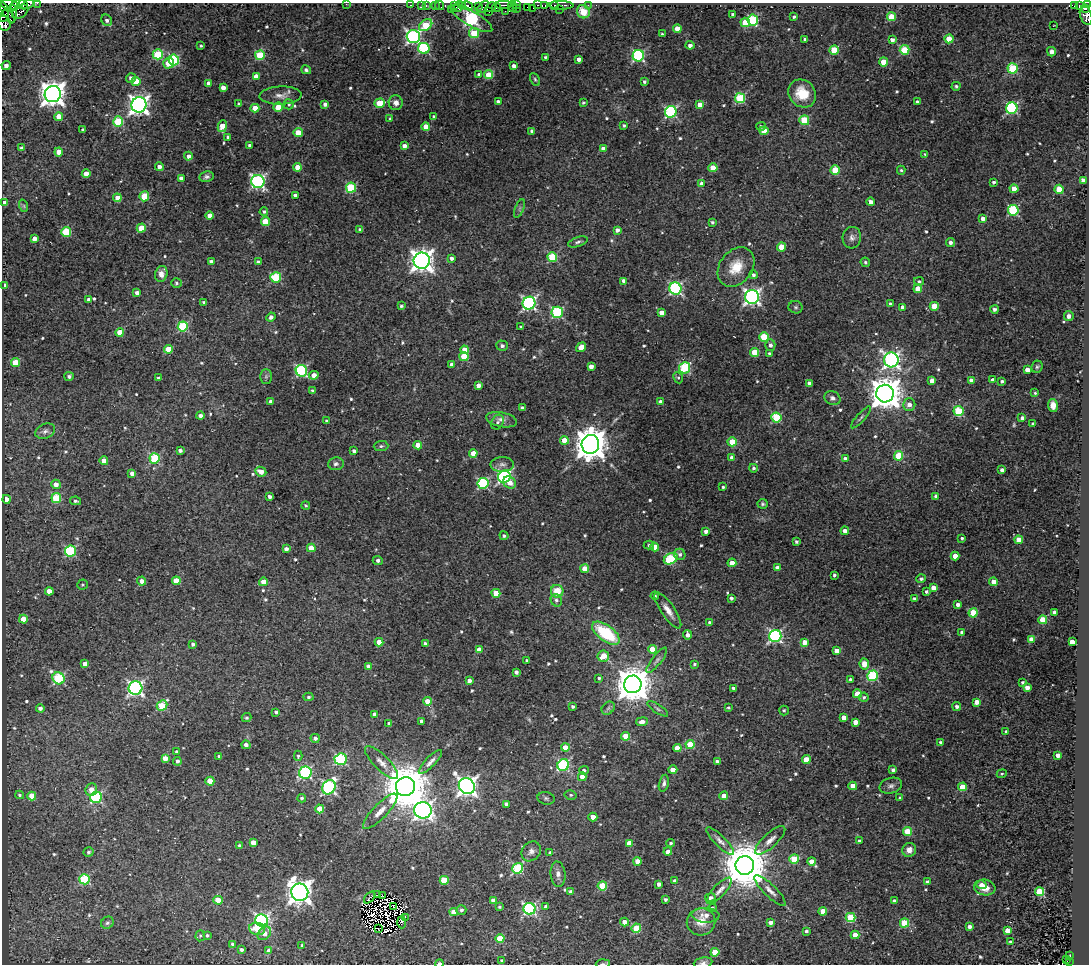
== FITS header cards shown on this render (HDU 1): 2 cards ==
NAXIS1  =                 1087
NAXIS2  =                  962

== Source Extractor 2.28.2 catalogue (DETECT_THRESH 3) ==
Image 1087 x 962 px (HDU 1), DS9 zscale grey, 1 PNG px = 1 image px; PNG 1091 x 966 px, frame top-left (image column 1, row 962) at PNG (2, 3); each listed source drawn as its Kron ellipse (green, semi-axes under 4 px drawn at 4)
Background 0.33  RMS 0.026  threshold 0.0778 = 3 sigma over >= 5 px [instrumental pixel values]
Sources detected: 656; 8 with non-positive FLUX_AUTO (blend fragments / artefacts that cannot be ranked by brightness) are neither listed nor drawn; of the other 648, the 500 brightest by FLUX_AUTO listed and drawn (148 fainter detections omitted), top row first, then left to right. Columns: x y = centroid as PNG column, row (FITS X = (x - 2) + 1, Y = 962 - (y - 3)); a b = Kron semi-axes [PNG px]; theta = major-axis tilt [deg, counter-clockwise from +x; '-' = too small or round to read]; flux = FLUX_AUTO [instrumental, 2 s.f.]
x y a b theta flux
37 3 2 2 - 38
17 4 10 4 36 450
23 4 5 3 - 430
28 4 6 3 32 490
346 4 2 2 - 65
10 5 9 4 -10 740
411 5 3 2 - 18
422 5 4 3 - 8.2
435 5 2 2 - 7.8
439 5 5 2 - 11
462 5 4 3 - 320
504 5 8 3 0 120
516 5 2 2 - 30
538 5 3 2 - 15
554 5 4 2 - 16
561 5 12 3 -1 55
588 5 2 2 - 8.4
1088 5 2 2 - 11
426 6 3 2 - 6.7
454 6 3 3 - 270
459 6 5 3 - 450
468 6 6 3 -27 270
478 6 4 2 - 19
545 6 4 3 - 250
1075 6 3 2 - 7.9
1079 6 3 3 - 130
483 7 7 4 46 190
491 7 6 4 33 54
497 7 4 3 - 25
512 7 6 2 -70 35
527 7 2 2 - 20
533 8 2 2 - 5.4
1085 8 4 2 - 140
451 9 3 3 - 170
517 9 4 2 - 12
559 9 2 2 - 5.1
505 11 3 2 - 4.6
7 12 12 4 -56 960
20 12 9 6 34 490
489 12 2 2 - 13
583 12 7 6 - 23
12 14 9 3 81 660
733 14 3 3 - 4
1086 15 10 5 -70 130
4 16 6 4 64 320
794 17 3 3 - 3
891 17 4 4 - 49
471 19 24 7 -30 360
107 20 6 5 - 6
753 20 5 5 - 130
745 22 5 4 - 37
4 23 7 6 - 660
426 25 7 5 36 66
1053 26 2 2 - 180
677 29 4 4 - 21
474 33 5 5 - 65
662 34 3 3 - 2.5
413 37 6 6 - 460
805 39 4 3 - 5.3
949 39 4 4 - 50
892 40 4 4 - 7.9
690 45 4 4 - 7.8
201 46 3 3 - 2.6
424 48 6 5 - 180
834 50 4 4 - 59
905 50 5 4 - 76
1051 52 4 4 - 11
158 54 5 5 - 98
260 55 5 4 - 84
638 56 6 5 - 230
545 57 3 3 - 3.1
579 59 4 3 - 9.1
174 60 5 5 - 170
883 62 4 4 - 35
168 63 5 5 - 21
6 65 4 4 - 8.5
514 66 4 4 - 12
1013 68 5 5 - 120
306 70 5 4 - 4.1
479 75 4 4 - 6.1
489 75 4 4 - 57
256 76 4 4 - 13
131 78 5 4 - 7.5
535 79 7 4 -63 2.9
136 81 4 4 - 29
644 82 4 4 - 4
209 83 4 4 - 10
956 86 4 4 - 3.2
223 88 4 4 - 13
802 93 15 13 -45 47
53 94 8 8 - 1900
281 95 21 9 2 16
740 98 5 5 - 130
917 101 3 3 - 4.3
498 102 4 3 - 5.5
379 103 5 4 - 55
396 103 7 7 - 9.3
583 103 4 4 - 2.9
239 104 3 3 - 3
289 104 5 5 - 3.6
325 104 4 4 - 6.9
139 105 7 7 - 990
700 105 4 4 - 22
278 107 4 4 - 36
255 108 4 4 - 33
1012 108 6 5 - 220
671 112 6 5 - 240
59 117 4 4 - 34
434 117 4 3 - 4.2
390 119 4 3 - 2.6
804 120 5 5 - 76
118 121 5 5 - 89
624 125 4 3 - 3.2
222 126 6 4 79 24
761 126 5 4 - 4
426 127 4 4 - 26
83 130 4 3 - 5.7
532 131 4 4 - 6.9
764 131 4 4 - 35
298 133 4 4 - 26
228 137 4 3 - 5
249 145 3 3 - 4.2
404 146 4 4 - 10
21 148 4 3 - 3.6
603 149 4 4 - 17
59 152 4 4 - 23
925 154 4 3 - 2.8
188 156 4 4 - 8.5
159 167 4 4 - 8.3
297 167 4 4 - 27
713 168 4 4 - 36
835 170 5 4 - 64
901 170 4 4 - 2.9
86 174 4 4 - 18
206 177 7 5 11 4.9
181 178 4 4 - 7.2
1083 180 4 4 - 7.7
258 181 6 6 - 400
994 182 3 3 - 4
701 184 4 4 - 10
351 188 5 5 - 110
1014 189 4 4 - 24
1059 189 4 4 - 41
295 195 4 3 - 6
144 196 5 5 - 65
117 198 4 4 - 16
871 202 4 4 - 11
5 203 4 4 - 9.3
24 206 6 4 -72 2.6
519 208 10 3 69 3.5
1013 210 5 5 - 150
264 211 4 4 - 3.6
210 215 4 4 - 15
983 218 4 4 - 9.6
265 221 4 4 - 42
712 222 3 3 - 3.2
141 228 5 4 - 41
360 230 4 3 - 4.9
617 230 4 3 - 9.2
66 232 5 5 - 100
852 238 11 9 83 8.4
34 239 4 4 - 12
578 242 10 4 18 4.7
950 242 4 4 - 6
781 247 4 4 - 40
552 257 5 5 - 89
451 258 4 3 - 6.3
422 261 8 8 - 1500
211 262 4 4 - 8.7
258 262 4 3 - 4.4
865 262 5 4 - 3.8
736 267 21 16 52 42
161 274 8 6 76 13
753 275 4 4 - 4.6
276 277 5 5 - 120
624 281 4 4 - 12
919 281 5 4 - 3.7
176 283 5 5 - 3.3
5 285 4 3 - 12
675 288 6 6 - 270
918 289 4 4 - 29
137 293 4 4 - 7.5
752 297 7 7 - 560
89 300 4 4 - 7.4
204 302 3 3 - 3
529 303 6 6 - 400
890 304 3 3 - 5.7
401 306 3 3 - 2.9
934 306 4 4 - 32
796 307 7 6 - 3.5
903 307 4 3 - 8.3
994 309 4 4 - 5.5
557 312 6 5 - 170
662 313 4 4 - 14
1069 316 5 5 - 10
271 317 5 4 - 6.2
183 326 5 5 - 120
521 327 3 3 - 2.5
120 332 4 4 - 26
764 337 5 4 - 85
770 345 5 5 - 6.1
502 346 6 5 - 4.3
581 347 5 4 - 22
168 349 4 4 - 35
465 350 4 4 - 18
755 352 4 4 - 58
770 354 3 3 - 4.7
464 356 4 4 - 47
891 360 7 7 - 550
16 363 4 4 - 55
452 365 4 4 - 12
591 366 4 4 - 13
1037 367 6 5 - 3.2
685 368 5 5 - 140
1027 370 4 4 - 15
301 371 6 5 - 210
314 375 5 4 - 18
69 376 5 4 - 3.8
266 376 7 6 - 4.2
158 378 3 3 - 2.6
678 378 6 4 -65 3.2
993 380 4 4 - 9.6
932 381 4 4 - 19
972 381 4 4 - 15
1002 381 3 3 - 3.8
809 383 4 3 - 10
478 386 4 4 - 9.4
313 391 3 3 - 4.1
1035 393 4 3 - 2.6
885 394 9 8 - 3600
832 398 8 6 -26 6.7
271 402 4 4 - 14
660 402 4 3 - 6.3
909 405 6 6 - 11
1053 405 6 5 - 16
522 408 4 4 - 7.8
958 411 5 5 - 110
200 416 4 4 - 7.6
861 417 14 4 48 4.6
776 418 5 5 - 110
1022 418 4 3 - 5.8
501 420 15 7 -12 13
327 421 4 3 - 5.8
497 422 8 6 59 4.7
1033 423 3 3 - 2.7
45 431 10 7 23 6.9
564 440 4 4 - 29
732 442 4 4 - 44
590 444 9 8 - 3900
418 445 4 4 - 20
381 446 7 5 1 3.8
180 451 4 3 - 5
354 451 4 3 - 5.9
473 453 4 4 - 19
899 456 5 4 - 68
155 458 5 5 - 120
732 458 4 4 - 8.3
845 459 4 4 - 9.4
104 461 4 4 - 15
336 464 8 6 6 5.2
502 465 12 7 0 8.5
753 468 4 4 - 3.5
1002 470 4 3 - 7.1
261 472 6 4 -25 19
132 473 4 4 - 11
504 477 6 6 - 380
483 483 5 5 - 190
509 483 7 5 -38 17
56 484 5 4 - 14
723 487 3 3 - 2.7
936 496 4 4 - 6
269 497 3 3 - 5.8
56 498 5 5 - 87
6 499 4 4 - 19
75 501 5 4 - 3.7
763 504 5 5 - 3.5
306 505 4 4 - 2.6
706 531 4 4 - 7.7
845 531 4 4 - 10
504 536 4 4 - 3.8
962 538 3 3 - 3.1
1019 540 4 4 - 34
796 542 3 3 - 3.4
649 545 5 4 - 4.1
655 547 4 4 - 21
311 548 4 4 - 26
286 549 4 4 - 7.6
70 551 5 5 - 150
680 554 6 5 - 5.1
955 556 4 4 - 22
671 559 7 5 26 120
378 561 5 4 - 5.9
732 563 4 4 - 31
777 568 4 4 - 14
585 569 4 4 - 25
834 575 3 3 - 3.5
921 579 5 4 - 3.8
142 581 4 4 - 11
176 581 4 4 - 40
263 582 4 4 - 19
994 582 4 4 - 16
82 585 5 5 - 2.9
933 588 4 4 - 14
49 591 4 4 - 20
557 591 6 6 - 34
926 592 3 3 - 3.9
496 593 4 4 - 37
655 596 4 4 - 2.8
731 598 3 3 - 4.4
914 598 4 4 - 4.5
556 600 6 5 - 5.4
958 604 3 3 - 6.8
668 610 21 6 -56 16
1054 612 4 3 - 7.2
973 613 4 4 - 66
23 619 4 4 - 33
1043 620 4 4 - 54
710 623 4 3 - 6.4
962 632 4 3 - 5.6
606 633 16 7 -36 110
687 635 4 4 - 8.8
775 636 6 6 - 320
1032 639 4 4 - 24
379 642 4 4 - 24
804 642 4 4 - 17
1072 642 4 4 - 16
193 644 4 4 - 4.7
425 644 3 3 - 4.6
479 649 4 4 - 17
652 649 4 4 - 32
837 651 4 4 - 20
603 656 6 5 - 33
657 660 15 4 52 6
527 661 3 3 - 3.1
85 664 4 4 - 10
694 664 4 3 - 3.3
864 664 5 4 - 22
369 667 4 4 - 9
516 672 4 4 - 7
873 676 5 5 - 160
59 678 6 5 - 150
599 678 3 3 - 3
851 680 4 3 - 5.6
469 681 4 4 - 9.4
1023 682 3 3 - 3.4
633 684 9 8 - 4800
135 688 7 7 - 470
733 688 3 3 - 4.5
1027 688 4 4 - 13
857 694 4 4 - 28
308 697 5 4 - 3.8
864 697 5 4 - 3.3
427 701 4 4 - 23
976 702 4 4 - 16
162 706 5 4 - 66
573 706 3 3 - 4.3
957 706 4 4 - 6.6
40 708 4 4 - 6.4
608 708 7 5 46 3.8
728 708 3 3 - 2.5
658 709 12 4 -33 4.2
784 710 5 5 - 2.9
276 712 4 4 - 4.2
375 714 4 4 - 11
247 718 5 4 - 2.6
844 718 4 4 - 17
422 721 4 4 - 8.4
642 722 6 4 10 10
855 722 4 4 - 15
389 723 3 3 - 4
1006 732 4 3 - 4.8
626 736 4 4 - 36
315 738 4 4 - 5.3
941 742 3 3 - 4.9
690 744 4 4 - 53
246 745 4 4 - 7.6
565 747 4 4 - 26
677 748 4 4 - 24
177 752 4 3 - 7.2
1058 755 4 3 - 11
219 756 4 3 - 3
298 756 5 4 - 2.9
165 758 4 4 - 19
341 759 6 5 - 180
806 760 4 4 - 37
177 761 4 4 - 4.9
717 761 4 3 - 5.2
430 762 16 5 46 8.8
381 763 22 7 -45 15
563 765 6 5 - 190
584 770 5 4 - 5.1
673 770 4 4 - 22
893 770 4 4 - 6
305 773 6 6 - 240
1002 774 5 4 - 2.8
582 777 4 4 - 13
210 781 4 4 - 36
664 783 9 5 78 6.1
467 786 8 7 - 1000
853 786 4 4 - 24
891 786 11 7 16 6.3
329 787 7 6 - 400
405 787 9 9 - 9300
962 787 4 4 - 37
91 789 6 5 - 14
20 795 4 3 - 2.8
571 795 6 5 - 3.4
32 796 4 4 - 34
724 796 4 4 - 23
96 797 6 5 - 150
302 798 4 4 - 3.7
546 798 8 6 -9 4.4
900 798 4 3 - 3.6
507 804 4 4 - 9.9
320 809 4 4 - 42
423 810 9 8 - 800
380 811 23 7 46 19
593 817 4 4 - 16
908 831 4 4 - 56
770 840 19 7 43 14
720 841 18 5 -44 9.4
859 841 4 3 - 5.5
253 842 4 4 - 18
629 843 4 4 - 16
671 843 4 4 - 3.8
240 846 4 4 - 7.3
909 850 7 7 - 12
531 851 11 9 50 8.2
88 852 5 5 - 3.9
550 852 4 4 - 3.3
668 852 4 4 - 14
794 859 5 4 - 72
637 861 4 4 - 27
812 861 4 4 - 19
745 865 9 9 - 9500
518 868 5 5 - 140
558 874 13 7 -85 9
85 879 5 5 - 110
444 880 4 4 - 54
675 881 4 4 - 7.6
927 882 4 3 - 4.7
659 884 4 4 - 6.5
981 885 5 4 - 8.6
602 886 5 4 - 72
985 887 11 8 -8 23
770 890 21 6 -45 12
570 891 4 4 - 2.9
719 891 17 6 47 12
300 892 9 8 - 1600
1040 892 4 4 - 72
377 895 4 2 - 7.1
382 896 4 3 - 3
370 897 7 2 46 3.2
710 897 5 4 - 5.6
665 899 3 3 - 4.4
218 900 4 4 - 33
493 900 4 4 - 12
894 901 4 3 - 6.5
393 906 3 2 - 3.8
546 906 4 3 - 4.9
499 907 3 3 - 2.8
712 908 4 4 - 4
530 909 6 6 - 270
461 910 5 5 - 5.2
823 911 4 4 - 26
454 912 4 4 - 22
705 915 14 7 -3 16
405 917 3 2 - 3.5
851 917 5 4 - 100
262 920 6 6 - 420
402 922 6 3 -87 2.6
624 922 4 4 - 14
701 922 14 13 - 27
770 922 4 3 - 8.7
107 923 6 5 - 3.8
904 923 5 4 - 75
969 927 4 4 - 8.1
378 928 2 2 - 2.8
636 928 5 4 - 79
257 929 8 6 -8 26
1007 930 4 4 - 22
806 931 4 3 - 4
264 933 8 5 44 20
207 935 3 3 - 3.3
855 935 4 4 - 29
200 936 5 4 - 2.6
500 938 4 4 - 59
1010 942 4 3 - 2.8
232 944 3 3 - 3.6
302 945 4 4 - 3.3
242 950 3 3 - 5.6
269 951 4 4 - 12
715 952 4 4 - 41
1069 956 3 2 - 7.4
1066 959 2 2 - 10
502 960 3 3 - 3.1
1070 961 2 2 - 17
439 963 4 2 - 9.4
703 963 9 5 11 6.9
603 964 7 2 4 4.1
At the frame edge (FLAGS 8, measured only in part): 13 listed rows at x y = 37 3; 17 4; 23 4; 28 4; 346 4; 10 5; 1088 5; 1086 15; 4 23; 5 203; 439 963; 703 963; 603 964
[148 fainter detections neither listed nor drawn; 8 non-positive-flux detections neither listed nor drawn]